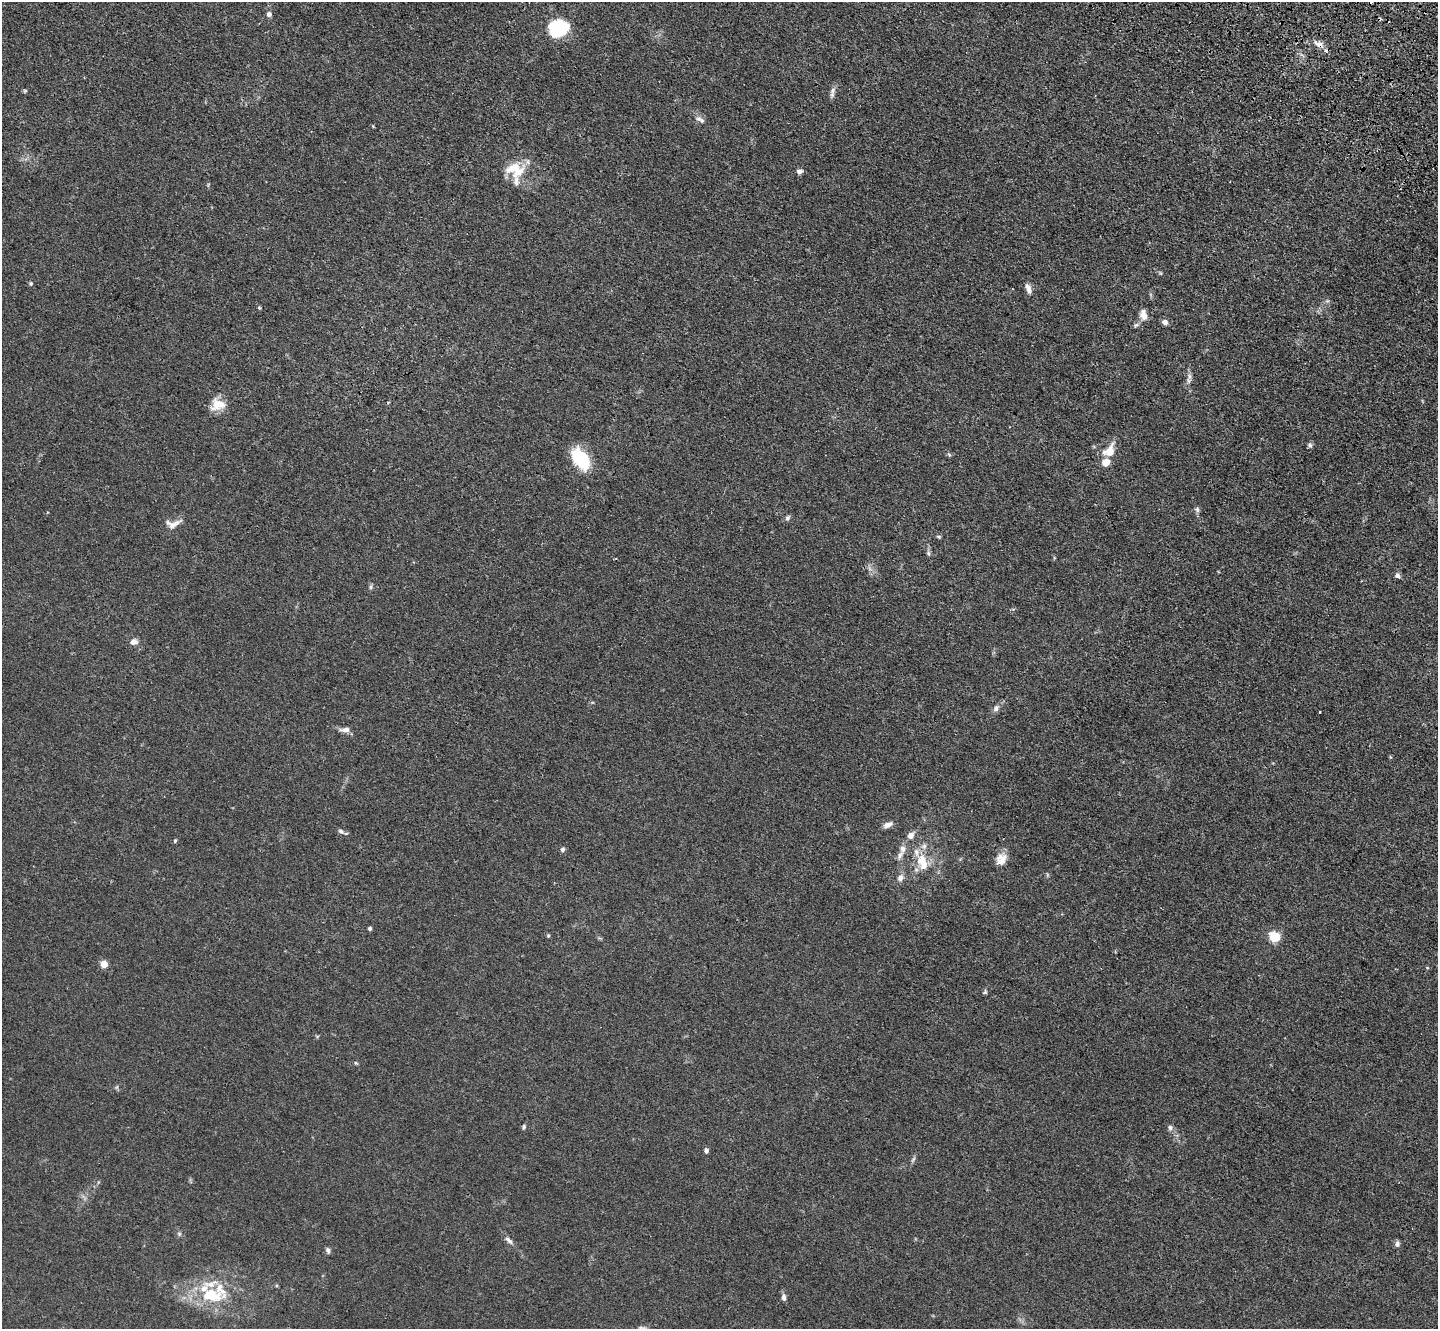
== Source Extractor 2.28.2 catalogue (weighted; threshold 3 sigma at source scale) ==
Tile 10 of 4 x 4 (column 2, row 3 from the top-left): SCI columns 1488-2923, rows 1702-3028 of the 5849 x 5918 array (HDU 1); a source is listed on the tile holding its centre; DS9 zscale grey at full resolution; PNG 1440 x 1331 px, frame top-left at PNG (2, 2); no overlay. Shown black and unused: <1% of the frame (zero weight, under 3 of 4 exposures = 5% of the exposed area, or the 3 px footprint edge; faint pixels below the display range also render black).
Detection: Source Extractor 2.28.2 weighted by HDU 2 'WHT'; one run over the whole footprint, this tile lists its part. Background 0.0331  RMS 0.0043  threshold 0.0194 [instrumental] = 3 sigma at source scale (4.5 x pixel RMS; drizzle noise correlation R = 1.50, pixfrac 1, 0.05/0.05 arcsec/px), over >= 5 px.
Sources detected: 70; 1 inside a brighter object's white glare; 1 cosmic-ray / hot-pixel residue — not listed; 10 inside a brighter listed object's ellipse — not listed separately; the other 58 listed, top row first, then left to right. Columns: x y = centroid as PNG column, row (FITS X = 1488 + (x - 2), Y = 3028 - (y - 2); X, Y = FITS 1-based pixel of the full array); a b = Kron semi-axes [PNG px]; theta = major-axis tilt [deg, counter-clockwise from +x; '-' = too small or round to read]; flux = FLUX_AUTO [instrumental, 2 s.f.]
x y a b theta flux
269 14 6 6 - 1.4
557 26 19 14 64 18
1319 44 16 7 -27 3.1
833 90 11 6 75 1.7
25 91 5 5 - 0.52
700 120 13 5 -25 1.5
514 168 26 13 12 9
799 171 8 6 3 1.4
516 181 24 8 -83 3.3
31 284 6 4 89 0.62
1028 288 13 6 -69 2.5
259 308 5 4 - 0.45
1143 315 14 9 -79 3.1
1165 322 7 6 - 1.7
1136 325 7 5 21 0.9
1188 381 9 4 -82 1.2
218 404 18 14 7 6.6
1310 445 8 5 -70 0.99
1109 451 18 12 48 6.8
949 454 6 4 -21 0.57
580 459 23 14 -56 21
1197 509 7 6 - 1
787 518 7 5 58 1
172 525 18 9 -33 2.7
939 537 6 4 -8 0.58
928 553 6 5 - 0.78
1397 576 8 6 -42 1.2
371 587 7 4 90 0.74
134 642 9 7 8 2.3
996 708 9 7 35 1.5
1320 712 3 2 - 0.56
345 730 13 6 2 2.4
888 825 12 6 22 2.2
341 831 8 5 -30 1.1
911 835 8 7 - 2.7
175 841 5 4 - 0.55
563 849 6 5 - 0.89
903 849 10 7 81 2.2
1001 859 15 12 52 4.4
922 860 17 13 59 7.7
900 878 9 8 - 1.9
370 929 4 4 - 0.73
548 936 5 4 - 0.48
1274 937 6 5 - 35
104 964 5 4 - 9.8
985 992 6 5 - 0.67
117 1087 6 4 71 0.58
524 1127 6 4 76 0.74
1170 1128 7 6 - 1.2
706 1151 5 5 - 1.2
913 1159 8 4 53 0.78
179 1234 6 5 - 0.77
509 1240 14 5 -45 1.8
1397 1244 8 6 86 1.3
328 1250 8 5 -77 1.1
212 1295 39 21 -7 22
784 1297 9 6 -87 1.6
642 1328 13 4 4 1.1
Overlapping masked pixels (flux is a lower limit): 1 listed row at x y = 1319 44
Isophote crosses this tile's border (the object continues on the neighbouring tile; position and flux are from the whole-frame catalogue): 1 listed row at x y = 642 1328